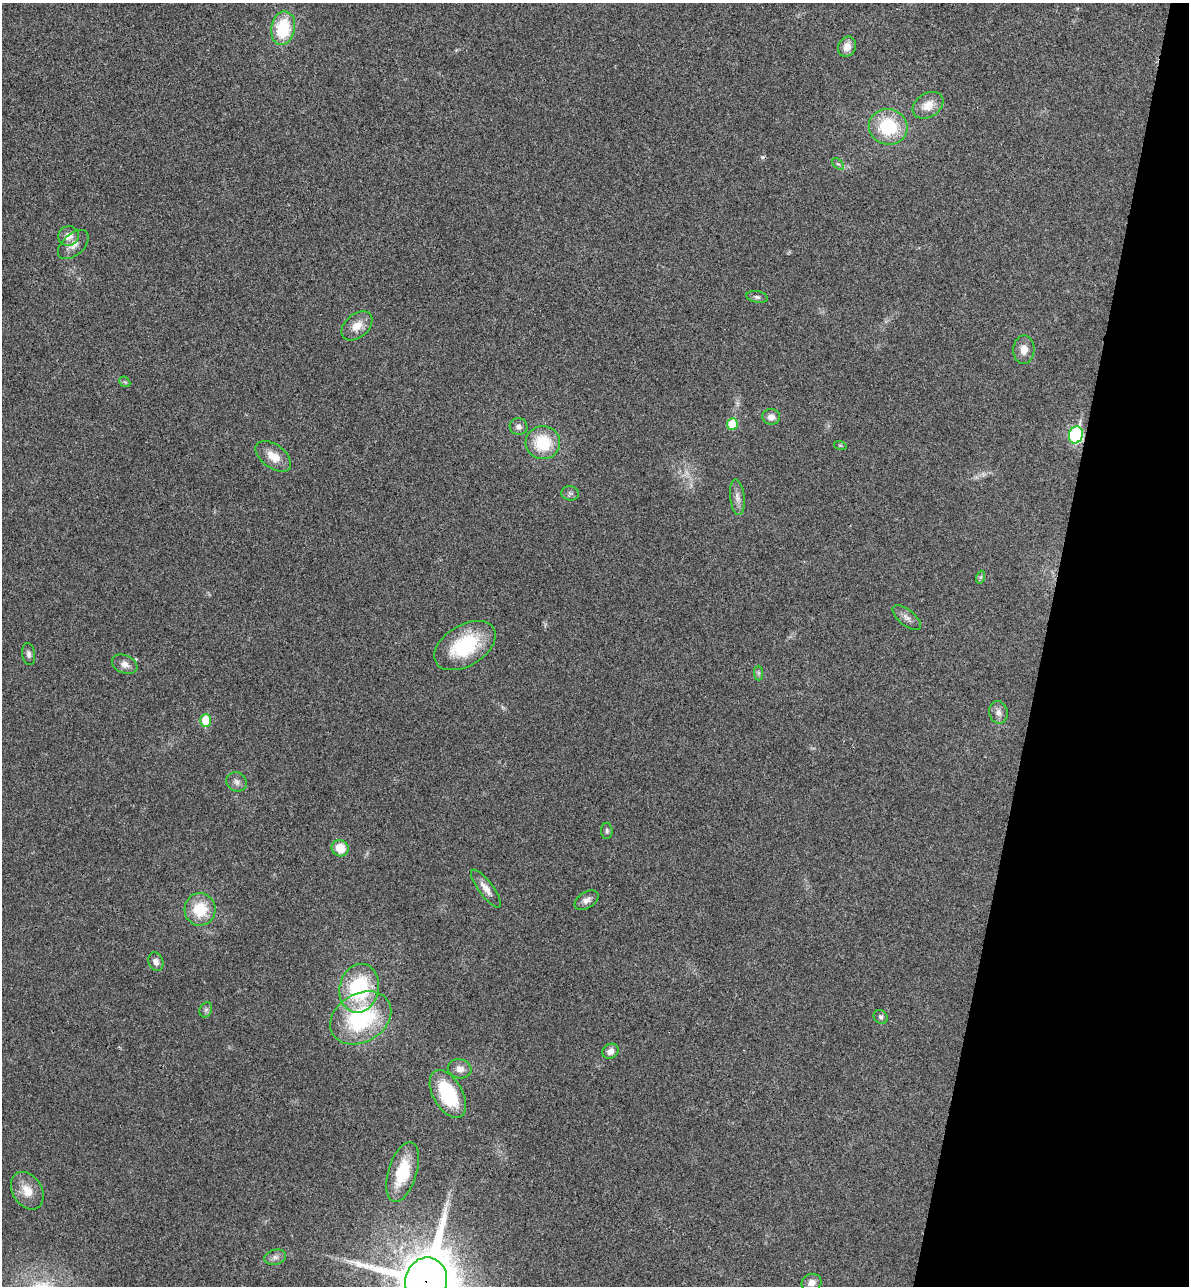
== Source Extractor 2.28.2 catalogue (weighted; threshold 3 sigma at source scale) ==
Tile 8 of 4 x 4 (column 4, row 2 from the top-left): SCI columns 3742-4928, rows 2592-3875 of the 5234 x 5179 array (HDU 1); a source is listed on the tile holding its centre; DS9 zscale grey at full resolution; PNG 1191 x 1288 px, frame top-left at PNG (2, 3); each listed source drawn as its Kron ellipse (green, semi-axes under 4 px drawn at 4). Shown black and unused: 12% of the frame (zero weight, under 3 of 4 exposures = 6% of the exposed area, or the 3 px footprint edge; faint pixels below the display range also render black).
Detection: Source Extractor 2.28.2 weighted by HDU 2 'WHT'; one run over the whole footprint, this tile lists its part. Background 0.0229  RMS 0.0045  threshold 0.0203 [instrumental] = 3 sigma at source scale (4.5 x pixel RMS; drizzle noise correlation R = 1.50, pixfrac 1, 0.05/0.05 arcsec/px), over >= 5 px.
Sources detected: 50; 2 too faint to see at this stretch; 1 cosmic-ray / hot-pixel residue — neither listed nor drawn; the other 47 listed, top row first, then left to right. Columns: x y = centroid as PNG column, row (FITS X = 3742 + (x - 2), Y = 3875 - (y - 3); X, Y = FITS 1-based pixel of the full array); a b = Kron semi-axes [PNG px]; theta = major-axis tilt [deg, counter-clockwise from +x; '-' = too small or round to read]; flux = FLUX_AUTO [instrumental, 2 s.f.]
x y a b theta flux
283 28 17 12 80 23
847 47 10 8 63 4.1
928 105 17 12 33 6.3
888 127 19 17 -13 26
838 164 7 4 -42 0.82
69 236 10 10 - 4
73 245 18 10 41 3.9
757 297 11 5 -11 1.3
357 326 17 11 40 5.9
1024 350 14 10 87 4.5
125 382 6 4 -42 0.68
771 417 9 8 - 3.2
732 424 6 5 - 14
519 427 9 8 - 2.3
1076 435 8 7 - 65
543 443 17 16 - 19
840 445 6 4 -18 0.62
273 456 20 11 -36 7.1
570 493 9 7 -6 1.3
737 497 18 7 -83 2.9
981 577 6 4 71 0.67
907 618 17 8 -39 2.6
465 646 34 20 31 30
29 654 11 6 -82 1.6
125 664 13 9 -24 2.9
758 673 7 4 -89 0.96
998 712 11 9 -77 2.8
206 720 6 5 - 11
237 782 10 9 - 2.4
607 831 8 5 -88 1.1
340 848 9 8 - 8.8
486 889 23 7 -53 4.1
587 900 13 8 31 2.6
200 909 16 15 - 15
156 962 9 7 -68 2.3
359 988 24 19 78 40
206 1010 8 6 68 1.1
881 1017 7 6 - 1.2
361 1018 32 24 31 48
610 1051 8 7 - 3
460 1069 12 9 -10 3.3
448 1094 26 14 -60 30
403 1172 31 14 73 19
27 1191 20 14 -58 7.2
275 1257 11 7 14 2.2
426 1281 24 21 79 3100
812 1283 10 9 - 3.2
Overlapping masked pixels (flux is a lower limit): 2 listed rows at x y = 1076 435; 426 1281
Isophote crosses this tile's border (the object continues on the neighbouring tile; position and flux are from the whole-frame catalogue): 1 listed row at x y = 426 1281